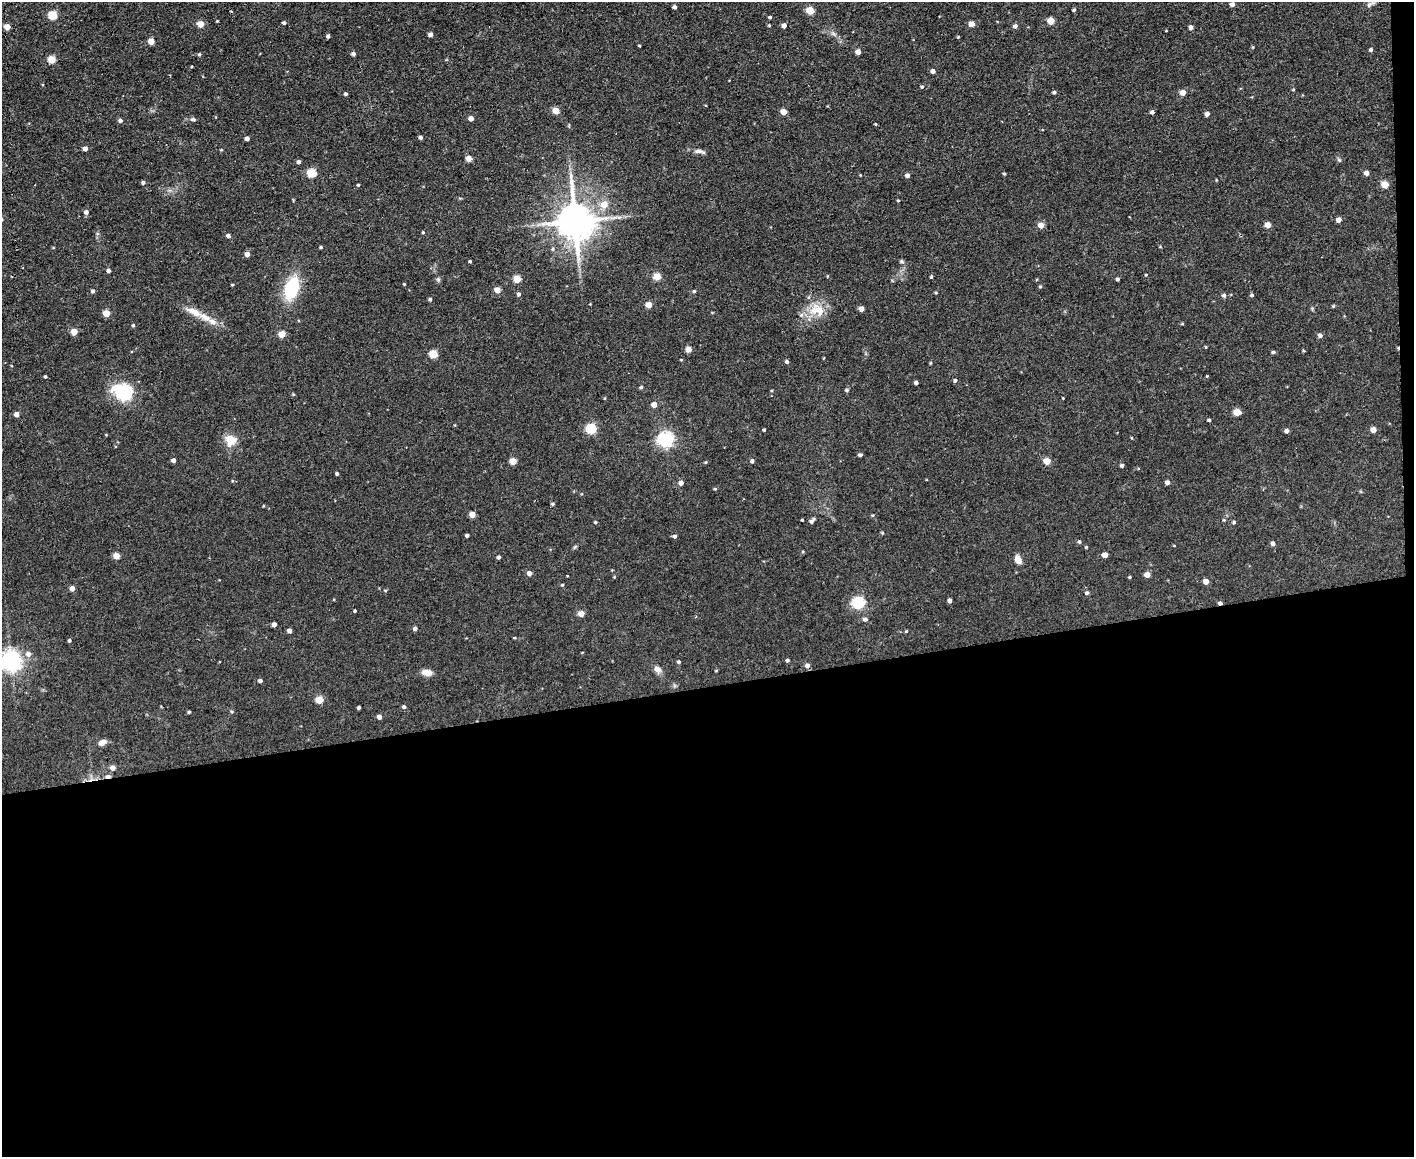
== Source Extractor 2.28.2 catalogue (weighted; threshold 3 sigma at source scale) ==
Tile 12 of 3 x 4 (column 3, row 4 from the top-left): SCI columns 2951-4362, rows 1-1155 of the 4597 x 4621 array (HDU 1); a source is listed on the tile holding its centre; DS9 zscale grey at full resolution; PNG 1416 x 1159 px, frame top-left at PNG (2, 2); no overlay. Shown black and unused: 41% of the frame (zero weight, under 2 of 3 exposures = <1% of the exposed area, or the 3 px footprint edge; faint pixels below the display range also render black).
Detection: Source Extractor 2.28.2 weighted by HDU 2 'WHT'; one run over the whole footprint, this tile lists its part. Background 0.0586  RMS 0.0087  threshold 0.0389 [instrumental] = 3 sigma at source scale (4.5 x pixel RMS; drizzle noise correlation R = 1.50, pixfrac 1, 0.05/0.05 arcsec/px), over >= 5 px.
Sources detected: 193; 1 inside a brighter object's white glare — not listed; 1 inside a brighter listed object's ellipse — not listed separately; the other 191 listed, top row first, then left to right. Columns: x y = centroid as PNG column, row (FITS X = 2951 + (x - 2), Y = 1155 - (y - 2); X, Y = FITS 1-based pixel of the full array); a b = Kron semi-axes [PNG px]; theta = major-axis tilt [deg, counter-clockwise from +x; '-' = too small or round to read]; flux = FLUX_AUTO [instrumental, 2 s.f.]
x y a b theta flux
1232 4 4 4 - 3.7
1369 5 9 6 50 2.3
675 7 4 4 - 1.9
810 10 5 4 - 22
1074 10 4 3 - 1.2
231 11 2 2 - 0.74
53 15 5 5 - 34
770 17 3 3 - 1.3
1051 21 5 4 - 17
284 23 4 3 - 1.6
200 24 5 4 - 14
971 24 4 4 - 7.4
769 25 4 3 - 0.82
784 25 4 4 - 5
1015 26 5 4 - 2.8
7 27 4 4 - 9.9
1191 27 4 4 - 3
430 34 4 4 - 3.9
833 34 7 4 -2 1.7
328 36 4 4 - 2.1
958 37 4 3 - 0.73
151 41 4 4 - 10
639 46 3 2 - 0.79
1371 50 4 4 - 1.8
858 52 4 4 - 7.1
199 54 4 4 - 1.3
353 54 4 4 - 2.7
52 60 5 5 - 20
192 66 3 2 - 1.2
933 71 4 4 - 3.8
922 87 4 4 - 1.1
1293 90 4 3 - 0.73
1054 92 5 4 - 1.6
1183 92 5 4 - 7.7
346 94 3 3 - 1.5
556 111 5 4 - 13
783 112 5 4 - 11
1152 112 4 4 - 2
1207 114 4 4 - 3.8
471 118 4 4 - 5.2
193 119 7 5 -9 1.6
120 121 5 4 - 2.2
876 124 4 3 - 0.71
420 137 4 4 - 1.9
247 138 4 4 - 3.2
85 149 4 4 - 3.9
221 150 4 3 - 0.71
699 151 17 5 -10 3.5
469 158 4 4 - 7.8
1339 160 6 5 - 1.3
299 162 4 4 - 2.6
312 173 5 5 - 37
1366 173 4 4 - 4.4
1004 174 4 3 - 1
907 175 4 4 - 3.1
143 183 4 3 - 1.7
1385 184 5 5 - 16
358 185 3 3 - 0.81
898 200 4 3 - 0.67
604 205 6 6 - 12
86 212 5 5 - 3.1
1339 220 5 4 - 4.9
575 221 11 10 - 2400
1041 225 5 4 - 8.4
1268 225 5 4 - 7.7
423 232 4 3 - 0.82
228 236 4 4 - 2.7
321 247 4 3 - 1
247 254 4 4 - 5
470 261 3 3 - 1.1
902 261 5 5 - 1.5
108 271 4 4 - 2.2
1146 275 4 3 - 0.72
657 276 5 4 - 18
931 277 3 3 - 2.2
438 279 6 5 - 1.5
517 279 5 4 - 20
1117 279 3 3 - 1.7
404 284 3 3 - 0.69
232 285 3 3 - 0.77
1040 287 4 4 - 1
292 288 19 11 72 49
497 290 5 4 - 9.7
93 291 4 4 - 1.9
694 291 4 4 - 1
936 293 5 3 - 0.81
519 294 5 4 - 1.9
1224 295 5 5 - 2.2
1252 295 5 4 - 1.3
430 299 4 4 - 1.7
649 305 4 4 - 11
861 309 4 4 - 5.1
817 310 23 16 -24 18
194 312 23 9 -25 11
106 313 4 4 - 17
1182 324 5 3 - 0.72
133 325 4 3 - 1.2
74 332 4 4 - 13
282 334 5 4 - 17
1320 335 5 5 - 2.6
1206 347 5 3 - 0.66
688 349 7 6 - 3.4
1273 352 4 3 - 1.5
434 354 5 5 - 28
787 362 4 4 - 1.8
931 363 5 3 - 0.75
45 376 4 3 - 1
1207 376 3 3 - 0.91
955 380 5 4 - 1.5
916 382 4 3 - 2.3
641 387 5 4 - 1.1
847 390 5 4 - 1.4
122 393 24 18 -2 36
293 394 4 3 - 0.81
1063 398 3 2 - 0.54
654 404 4 4 - 7
1237 412 5 4 - 15
16 414 4 4 - 4.7
1209 420 4 3 - 1.3
591 429 5 5 - 60
764 430 3 3 - 1.2
1373 430 5 4 - 7.9
1286 431 4 4 - 3
1131 438 3 2 - 0.94
230 440 14 13 - 12
666 440 6 6 - 230
860 455 4 3 - 1.8
173 460 4 4 - 3.2
513 461 5 4 - 15
752 461 4 4 - 2
1047 461 5 4 - 15
706 462 5 3 - 0.74
1122 465 4 3 - 2.1
337 474 3 3 - 1.4
1167 482 5 4 - 3.2
681 483 5 5 - 4
715 489 4 4 - 0.88
553 504 4 3 - 1.1
263 506 4 2 - 0.59
472 515 4 4 - 10
872 515 4 3 - 0.81
802 519 3 3 - 1.5
812 520 9 4 50 2.3
1224 520 5 3 - 0.69
595 522 4 3 - 1.1
1234 522 4 4 - 1.2
882 533 4 4 - 0.9
467 535 4 3 - 2.2
674 536 5 4 - 1.8
1079 542 5 5 - 1.3
1273 543 5 4 - 2.9
1086 547 4 3 - 0.71
1105 555 4 4 - 7
117 556 5 4 - 13
499 557 4 3 - 2
1018 560 9 7 -60 6.3
529 573 5 4 - 4.6
1147 575 5 4 - 7.2
1130 577 4 3 - 0.8
1206 581 4 4 - 6.8
562 585 4 4 - 0.95
72 588 4 4 - 4.5
385 590 5 3 - 0.69
1087 593 5 5 - 1.7
950 600 4 4 - 2.6
858 603 6 5 - 110
1220 603 5 3 - 2.1
355 611 3 2 - 0.93
581 614 5 4 - 9.7
865 619 6 5 - 2.5
274 624 4 4 - 3.9
415 629 5 4 - 2.6
290 631 4 4 - 4
514 638 4 3 - 0.68
69 641 4 3 - 1.3
28 654 6 6 - 4.4
787 660 4 3 - 1.6
11 661 7 7 - 510
679 662 4 4 - 1.5
807 665 5 5 - 3.1
658 669 10 7 -39 4.4
427 672 12 7 -8 6.5
260 681 4 4 - 2.4
319 700 5 5 - 21
359 707 3 3 - 1.6
404 707 5 4 - 1.8
189 712 4 3 - 1.1
379 717 4 4 - 4.4
102 742 9 6 28 5.1
113 768 5 5 - 4.8
108 776 6 3 1 4.3
Overlapping masked pixels (flux is a lower limit): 2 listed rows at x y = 1220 603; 108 776
Isophote crosses this tile's border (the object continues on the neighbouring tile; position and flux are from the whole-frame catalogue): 1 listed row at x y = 11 661